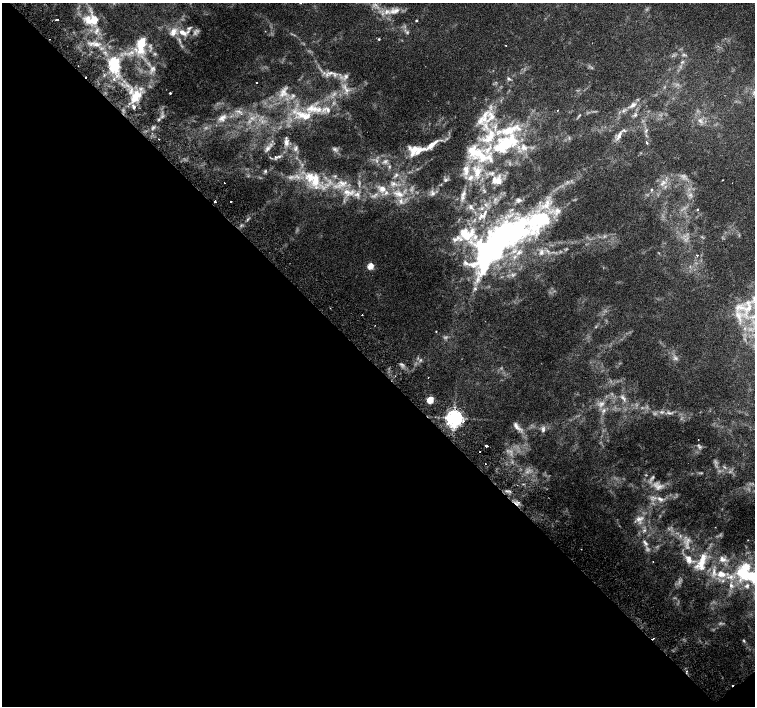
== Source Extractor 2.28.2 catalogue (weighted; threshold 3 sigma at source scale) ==
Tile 14 of 4 x 4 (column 2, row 4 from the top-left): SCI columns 1550-3054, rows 198-1604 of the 6115 x 6087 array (HDU 1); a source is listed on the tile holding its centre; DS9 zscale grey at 2 x 2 block average (1 PNG px = mean of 2 x 2 image px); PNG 757 x 708 px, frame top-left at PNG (2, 3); no overlay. Shown black and unused: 48% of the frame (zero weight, under 2 of 3 exposures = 3% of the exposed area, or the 3 px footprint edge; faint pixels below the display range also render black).
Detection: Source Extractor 2.28.2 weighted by HDU 2 'WHT'; one run over the whole footprint, this tile lists its part. Background 0.00425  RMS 0.0025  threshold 0.011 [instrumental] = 3 sigma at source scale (4.5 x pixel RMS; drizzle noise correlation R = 1.50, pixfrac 1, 0.0396/0.0396 arcsec/px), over >= 5 px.
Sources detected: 172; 12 too faint to see at this stretch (2 x 2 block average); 5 inside a brighter object's white glare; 4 cosmic-ray / hot-pixel residue — not listed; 39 inside a brighter listed object's ellipse — not listed separately; the other 112 listed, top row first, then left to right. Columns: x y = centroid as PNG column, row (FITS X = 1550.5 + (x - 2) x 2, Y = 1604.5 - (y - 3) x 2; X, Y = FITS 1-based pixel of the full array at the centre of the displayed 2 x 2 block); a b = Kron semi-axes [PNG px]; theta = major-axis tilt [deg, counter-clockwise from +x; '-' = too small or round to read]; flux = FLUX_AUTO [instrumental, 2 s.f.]
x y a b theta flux
396 11 11 6 20 4.1
57 20 2 2 - 3.3
92 20 15 11 -47 9
416 20 3 2 - 0.59
189 28 7 4 22 1.5
183 32 13 7 -25 6.1
379 39 3 2 - 0.74
96 44 10 6 -15 3.8
141 45 25 11 82 14
506 45 2 2 - 0.71
682 62 5 2 - 0.58
114 63 18 15 47 15
78 66 2 2 - 0.32
153 69 8 7 - 2.6
331 73 12 4 2 3.4
346 76 7 5 85 2
86 77 2 2 - 0.45
508 78 6 4 -28 1.1
257 82 2 2 - 0.52
346 90 5 4 - 1.7
284 92 13 6 -51 4.5
170 93 2 2 - 0.82
136 95 16 12 42 10
293 95 4 4 - 1
633 105 12 6 33 3.3
312 108 20 9 -5 12
557 110 2 2 - 0.55
579 115 4 2 - 0.5
635 115 6 4 37 1.2
492 117 16 8 -67 7.9
222 118 12 8 38 4.7
481 120 14 6 63 4.5
700 120 5 4 - 1.4
486 126 7 4 -81 2.5
646 130 6 2 51 0.64
619 135 13 4 66 3.2
159 139 2 2 - 0.45
286 142 9 5 -88 2.3
646 143 3 2 - 0.63
432 145 23 5 38 6.8
503 146 33 22 49 43
296 148 7 3 69 1
267 149 10 4 51 1.9
334 149 6 3 29 1.2
414 150 15 12 82 7.4
475 151 26 16 -31 16
279 156 6 3 8 0.93
465 168 8 7 - 3.3
477 170 8 7 - 3.8
265 171 5 3 - 0.73
396 175 5 3 - 1.1
310 177 16 14 -49 14
470 178 8 4 45 1.7
445 180 5 4 - 1.2
722 180 2 2 - 0.44
498 181 7 6 - 2.3
224 183 2 2 - 0.75
663 183 7 5 -88 2.4
393 184 7 5 49 2.3
382 189 10 8 -19 5.6
651 189 3 3 - 0.58
346 192 23 9 -7 13
433 193 7 5 -69 2
399 194 14 6 -15 5.8
463 194 7 3 49 1.5
215 201 2 2 - 1.6
231 201 2 2 - 2.4
401 201 7 4 -82 2
471 207 6 4 -65 1
697 209 3 2 - 0.5
485 213 8 2 69 1.1
538 220 57 26 25 59
466 234 18 14 -3 16
496 248 67 17 57 95
541 252 6 4 71 1.6
697 255 2 2 - 1.6
370 266 3 3 - 20
330 308 2 2 - 0.31
748 308 18 9 60 13
362 315 2 2 - 1.2
436 331 2 2 - 0.29
676 358 7 3 -29 1.3
401 364 5 2 - 0.77
623 398 10 3 -55 1.9
430 400 3 3 - 25
604 410 5 3 - 1.2
669 413 8 3 -5 1.5
454 418 5 4 - 360
516 426 15 6 -53 3.7
543 429 8 5 88 1.6
698 440 2 2 - 0.22
486 446 2 2 - 5.8
700 447 5 2 - 0.82
485 463 2 2 - 0.2
653 477 5 3 - 0.94
658 487 12 8 -15 4.8
660 499 9 4 -24 2.4
518 502 5 2 - 0.94
639 519 12 5 13 3.1
644 530 4 3 - 0.88
688 540 4 2 - 0.84
748 540 2 2 - 0.24
646 543 7 4 -40 1.6
689 559 12 8 -71 5.2
722 559 9 8 - 3.3
702 560 26 9 64 11
653 561 2 2 - 0.2
721 574 12 8 -12 7.4
750 575 27 14 -5 28
731 585 6 5 - 1.5
744 641 4 3 - 0.59
687 671 2 2 - 0.82
Overlapping masked pixels (flux is a lower limit): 1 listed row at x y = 86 77
Isophote crosses this tile's border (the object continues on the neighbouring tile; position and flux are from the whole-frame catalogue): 1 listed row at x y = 750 575
Diffuse or blended objects may show on this block-average render without a row.